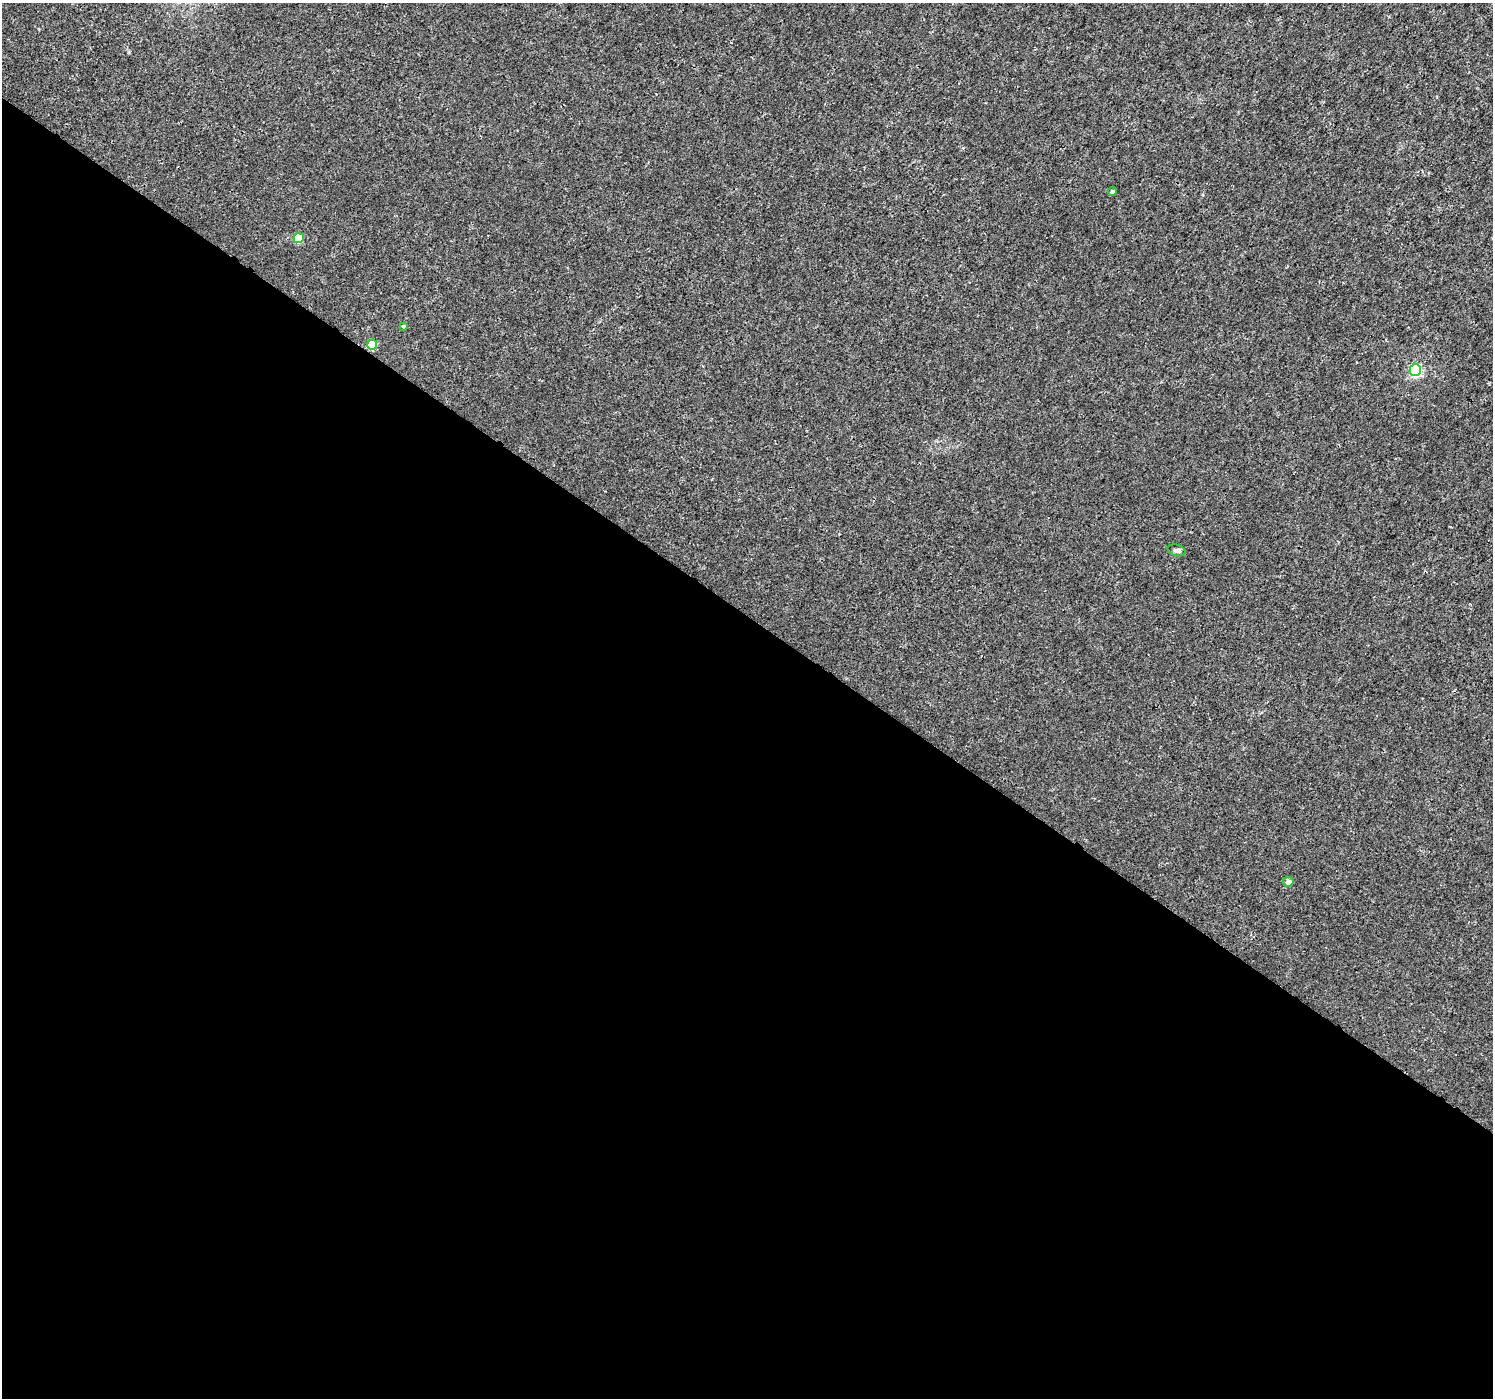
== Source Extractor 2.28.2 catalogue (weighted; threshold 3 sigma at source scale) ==
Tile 14 of 4 x 4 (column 2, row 4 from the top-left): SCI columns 1498-2988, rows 246-1641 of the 5970 x 6010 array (HDU 1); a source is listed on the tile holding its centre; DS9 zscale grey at full resolution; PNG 1495 x 1400 px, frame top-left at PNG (2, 3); each listed source drawn as its Kron ellipse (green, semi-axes under 4 px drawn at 4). Shown black and unused: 56% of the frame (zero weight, under 3 of 4 exposures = <1% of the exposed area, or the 3 px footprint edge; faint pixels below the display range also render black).
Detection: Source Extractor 2.28.2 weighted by HDU 2 'WHT'; one run over the whole footprint, this tile lists its part. Background 0.00228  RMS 0.0023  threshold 0.0103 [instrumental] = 3 sigma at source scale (4.5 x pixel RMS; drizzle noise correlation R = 1.50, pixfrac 1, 0.0396/0.0396 arcsec/px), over >= 5 px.
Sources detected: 7; all 7 listed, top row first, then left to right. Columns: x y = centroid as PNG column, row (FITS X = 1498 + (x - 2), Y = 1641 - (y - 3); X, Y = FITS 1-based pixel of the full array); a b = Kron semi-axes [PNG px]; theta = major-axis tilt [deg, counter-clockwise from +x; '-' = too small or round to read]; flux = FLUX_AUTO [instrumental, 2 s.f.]
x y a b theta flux
1112 192 4 4 - 0.41
299 238 5 5 - 6.8
403 326 4 4 - 0.26
372 345 5 5 - 6.9
1415 370 6 6 - 29
1177 550 9 5 -16 0.64
1288 882 5 5 - 1.5